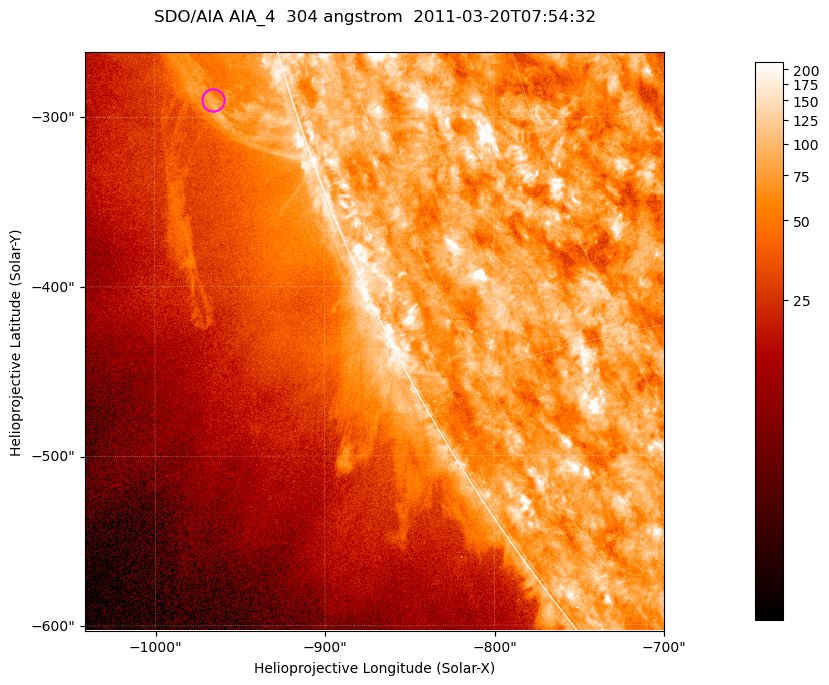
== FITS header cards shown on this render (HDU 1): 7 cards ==
TELESCOP= 'SDO/AIA '           / For AIA: SDO/AIA
INSTRUME= 'AIA_4   '           / For AIA: AIA_ATA1, AIA_ATA2, AIA_ATA3 or AIA_AT
WAVELNTH=                  304 / [angstrom] Wavelength
WAVEUNIT= 'angstrom'           / Wavelength unit: angstrom
DATE-OBS= '2011-03-20T07:54:32.123' / [ISO] Date when observation started; ISO 8
CTYPE1  = 'HPLN-TAN'           / CTYPE1; Typically HPLN
CTYPE2  = 'HPLT-TAN'           / CTYPE2; Typically HPLT

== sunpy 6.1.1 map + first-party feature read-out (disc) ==
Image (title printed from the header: SDO/AIA AIA_4  304 angstrom  2011-03-20T07:54:32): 569 x 569 px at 0.6 arcsec/px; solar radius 964 arcsec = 1605 px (partial field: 1.8% of the solar disc is inside the frame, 45% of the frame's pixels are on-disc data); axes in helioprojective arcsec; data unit not stated in the header (colour bar unlabelled)
Orientation: roll -0.132 deg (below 1 deg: not rotated)
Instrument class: DISC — disc imager (sunpy class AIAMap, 304 A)
Bright regions (active regions / flare kernels): reference = the on-disc median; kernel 5 px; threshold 5 sigma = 125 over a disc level ~78.9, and >= 1.15x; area >= 323 px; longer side >= 7 px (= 4.2 arcsec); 0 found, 0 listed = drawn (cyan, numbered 1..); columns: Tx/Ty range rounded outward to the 2 arcsec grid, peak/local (2 s.f.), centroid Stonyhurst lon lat
Off-limb structures (1.02-1.3 R_sun): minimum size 161 px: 3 found; the strongest spans PA ~105..110 deg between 1.02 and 1.07 R_sun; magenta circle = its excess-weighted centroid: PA ~105 deg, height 1.05 R_sun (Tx ~-966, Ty ~-290 arcsec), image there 2.1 x the reference